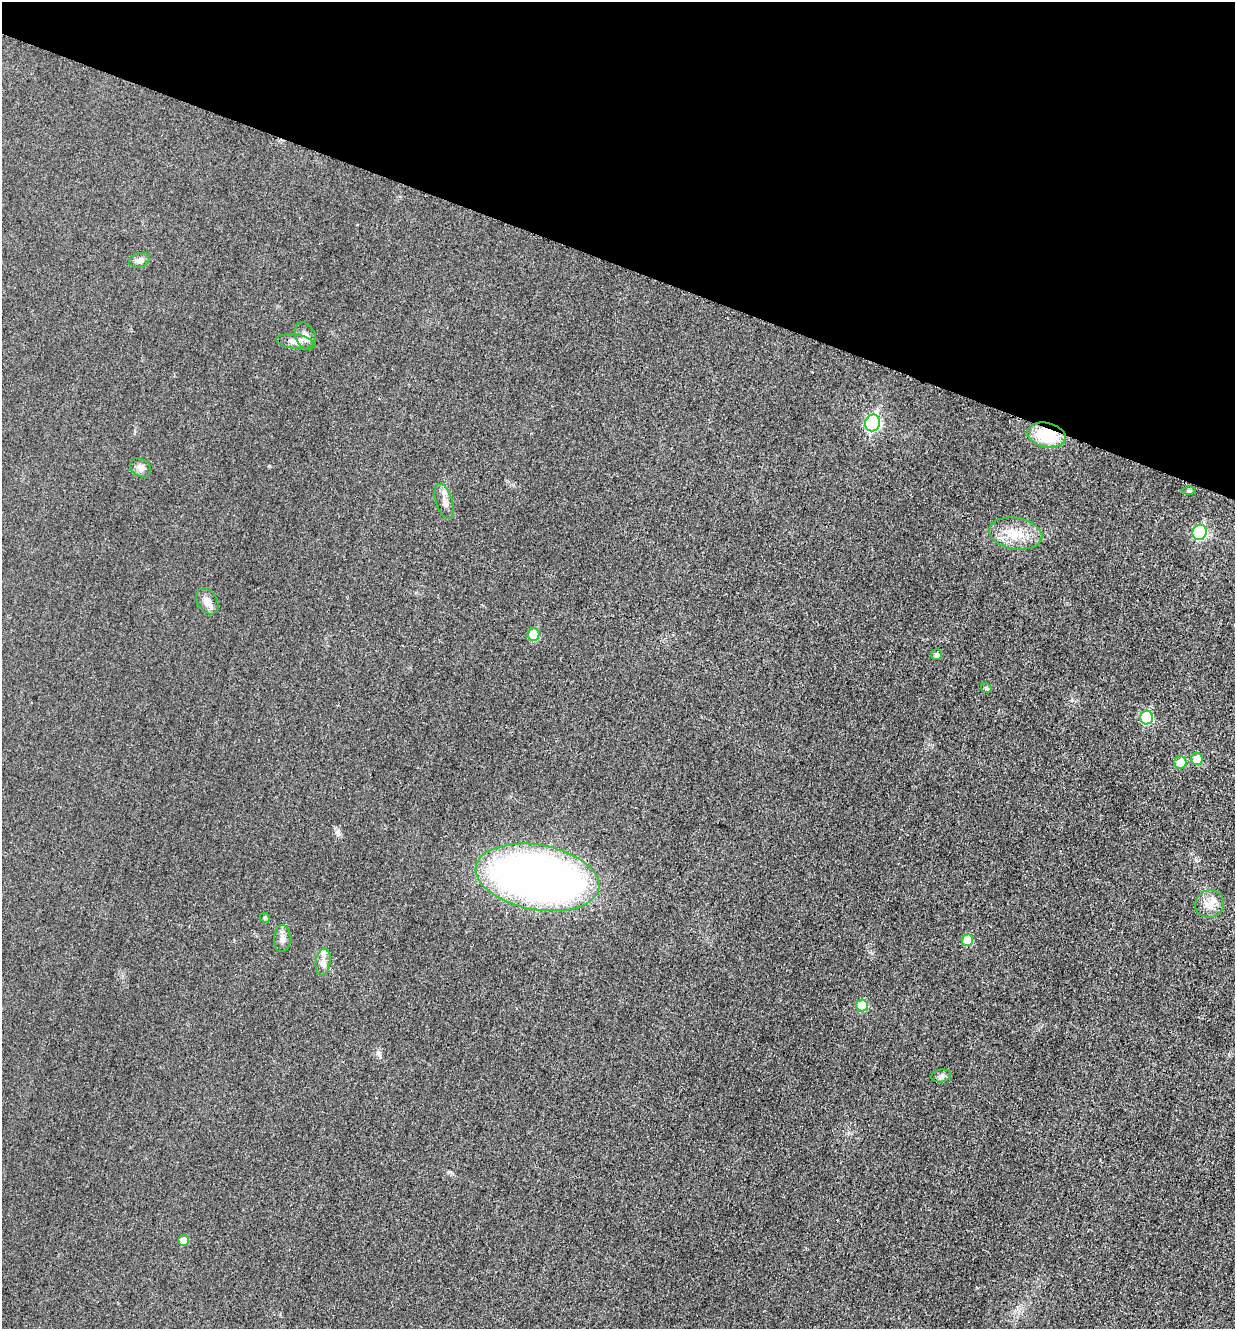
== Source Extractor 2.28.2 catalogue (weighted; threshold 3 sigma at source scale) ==
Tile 2 of 4 x 4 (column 2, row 1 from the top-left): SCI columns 1385-2617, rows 4000-5326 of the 5360 x 5349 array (HDU 1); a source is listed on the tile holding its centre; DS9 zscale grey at full resolution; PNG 1237 x 1331 px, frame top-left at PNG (2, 2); each listed source drawn as its Kron ellipse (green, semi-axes under 4 px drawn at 4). Shown black and unused: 20% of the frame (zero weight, under 3 of 4 exposures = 2% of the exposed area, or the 3 px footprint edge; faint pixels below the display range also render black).
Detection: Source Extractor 2.28.2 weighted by HDU 2 'WHT'; one run over the whole footprint, this tile lists its part. Background 0.0259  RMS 0.0063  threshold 0.0282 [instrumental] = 3 sigma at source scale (4.5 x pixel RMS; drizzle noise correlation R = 1.50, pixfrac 1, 0.05/0.05 arcsec/px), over >= 5 px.
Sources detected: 27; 1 inside a brighter listed object's ellipse — not listed separately; the other 26 listed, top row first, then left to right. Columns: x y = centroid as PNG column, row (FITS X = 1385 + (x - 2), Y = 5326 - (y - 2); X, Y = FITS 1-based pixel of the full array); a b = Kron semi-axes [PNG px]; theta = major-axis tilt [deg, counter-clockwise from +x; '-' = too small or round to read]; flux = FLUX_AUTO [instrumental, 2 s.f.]
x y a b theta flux
139 260 11 7 17 2.7
305 336 14 9 -66 4.5
295 341 19 7 -7 4.2
873 423 8 7 - 99
1046 435 19 12 -13 27
141 468 11 8 -40 3.1
1189 491 7 4 -1 1
444 501 18 8 -72 4.4
1200 532 8 7 - 64
1016 534 27 15 -10 15
207 601 14 10 -57 4.8
533 634 6 6 - 15
937 655 5 5 - 2.1
986 688 5 4 - 1.2
1147 718 7 6 - 41
1197 759 6 6 - 9
1180 762 6 6 - 10
537 877 62 32 -10 400
1210 904 14 13 - 6.9
265 918 5 4 - 0.8
282 939 13 8 87 3.7
967 940 6 6 - 13
323 962 13 7 84 3.8
862 1006 6 6 - 19
941 1076 10 6 10 1.9
184 1241 5 5 - 7
Overlapping masked pixels (flux is a lower limit): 1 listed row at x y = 1046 435
Unlisted compact peaks at least as high as the median listed source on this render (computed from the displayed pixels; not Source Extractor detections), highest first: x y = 338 831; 269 466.